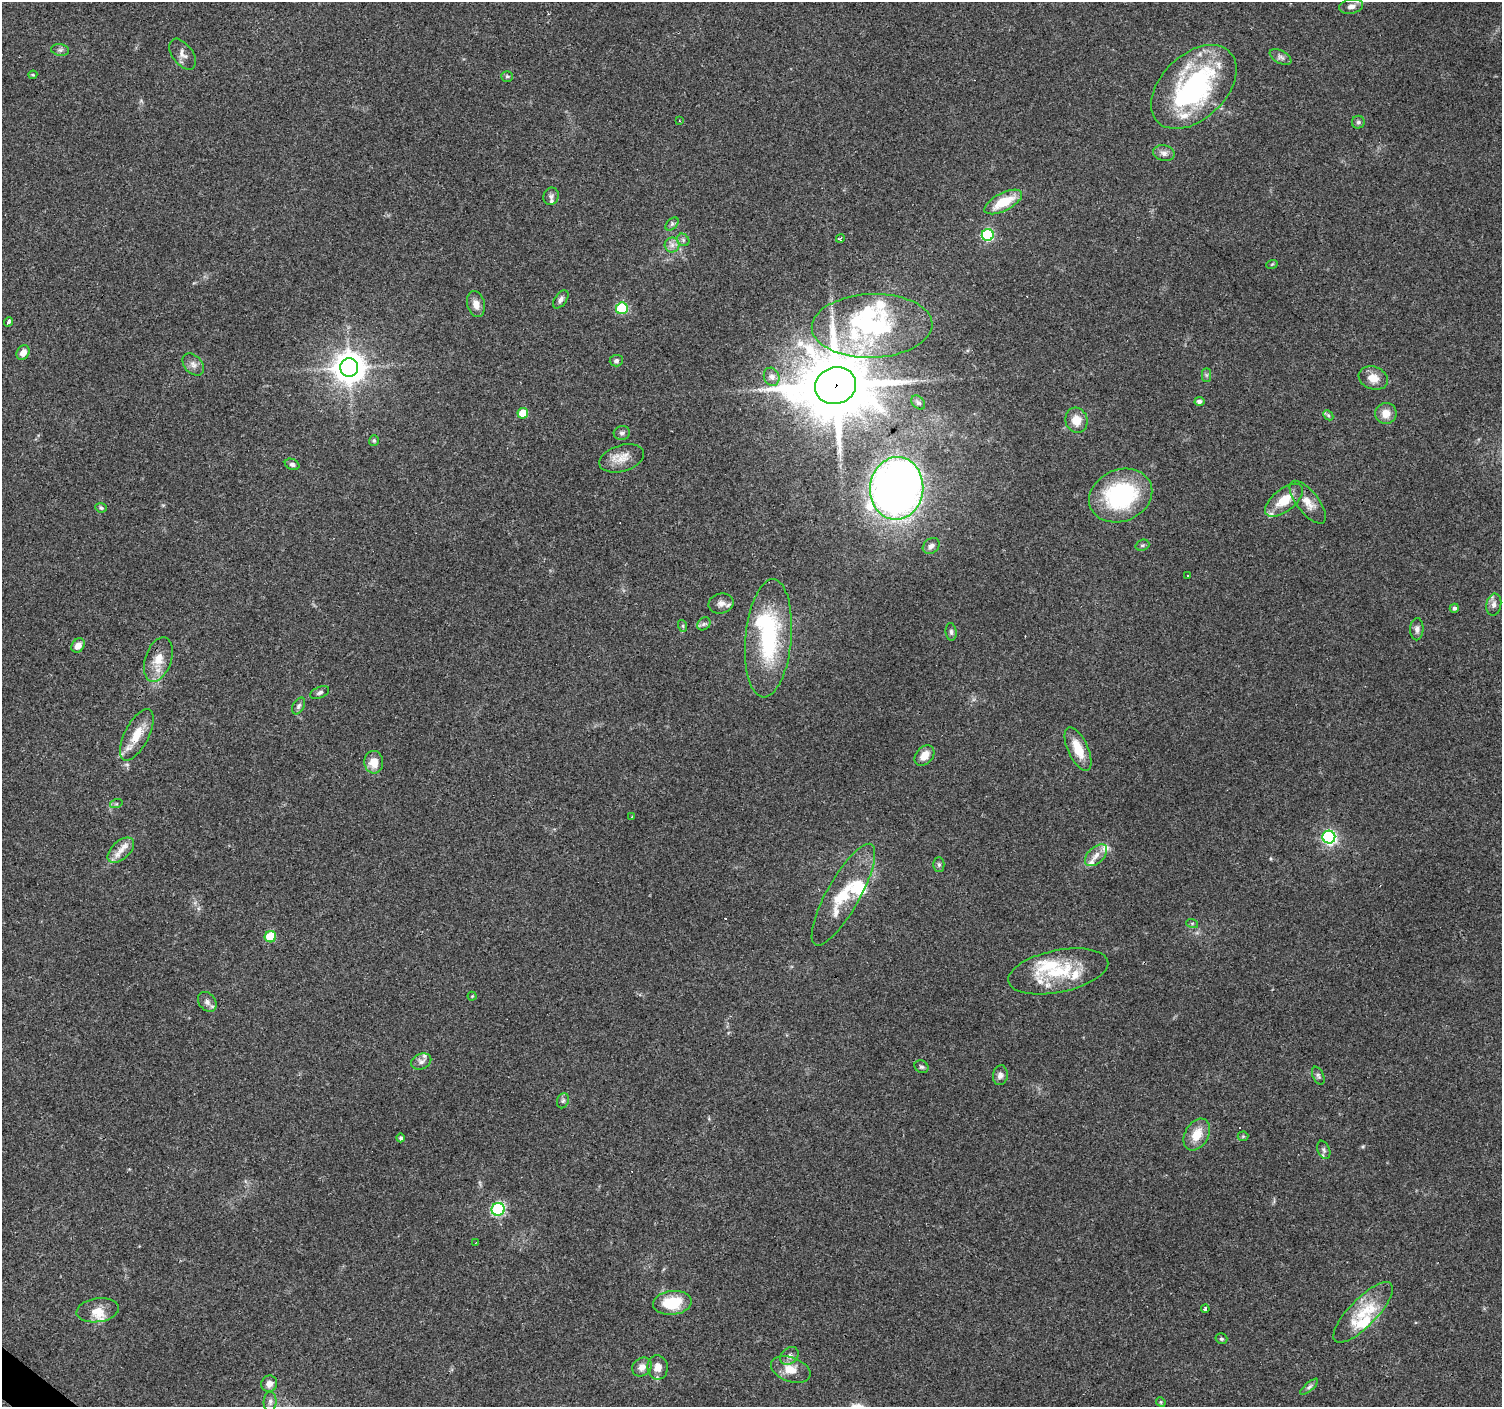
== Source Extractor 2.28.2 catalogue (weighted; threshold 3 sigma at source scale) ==
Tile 7 of 4 x 4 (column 3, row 2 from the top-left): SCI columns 2999-4498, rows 2978-4382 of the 6000 x 6021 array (HDU 1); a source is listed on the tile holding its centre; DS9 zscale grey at full resolution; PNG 1504 x 1409 px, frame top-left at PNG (2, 2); each listed source drawn as its Kron ellipse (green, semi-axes under 4 px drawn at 4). Shown black and unused: <1% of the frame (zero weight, under 3 of 4 exposures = <1% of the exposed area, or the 3 px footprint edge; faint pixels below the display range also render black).
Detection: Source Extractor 2.28.2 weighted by HDU 2 'WHT'; one run over the whole footprint, this tile lists its part. Background 0.0861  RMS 0.0052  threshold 0.0234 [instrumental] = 3 sigma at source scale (4.5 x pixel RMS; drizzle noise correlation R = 1.50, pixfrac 1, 0.0396/0.0396 arcsec/px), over >= 5 px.
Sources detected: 126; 3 inside a brighter object's white glare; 4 cosmic-ray / hot-pixel residue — neither listed nor drawn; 18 inside a brighter listed object's ellipse — not listed separately; the other 101 listed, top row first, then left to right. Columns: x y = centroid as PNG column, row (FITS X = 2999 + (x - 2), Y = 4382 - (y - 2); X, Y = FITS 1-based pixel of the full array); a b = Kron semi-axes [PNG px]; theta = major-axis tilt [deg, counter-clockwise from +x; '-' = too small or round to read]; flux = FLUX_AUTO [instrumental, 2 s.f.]
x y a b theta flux
1351 6 12 7 12 2.7
60 50 9 6 -7 1.4
182 54 17 10 -54 3.2
1281 57 12 6 -28 1.9
33 75 4 4 - 0.52
507 76 6 5 - 0.87
1194 87 50 32 44 93
679 121 3 2 - 0.54
1358 122 6 6 - 1.2
1164 153 11 7 -12 2.5
551 196 9 7 69 1.8
1003 202 20 9 27 15
672 224 8 5 46 1.1
988 235 6 6 - 44
840 238 4 3 - 1.4
683 240 7 5 -47 1.2
672 245 7 7 - 2.3
1272 264 6 3 19 0.49
561 299 10 6 54 1.8
476 304 13 8 -76 4.2
622 308 6 6 - 34
9 322 5 3 - 6.5
872 326 60 32 2 69
23 353 7 6 - 4.1
616 361 6 5 - 1.3
193 364 13 8 -48 2.9
349 368 9 9 - 870
1206 375 7 4 -90 1
772 377 9 7 -66 2.2
1373 378 15 11 -20 5.8
835 386 21 18 16 4800
1199 402 5 4 - 1.7
918 403 8 5 -47 1.1
523 413 5 5 - 11
1386 413 10 10 - 5.6
1328 415 6 4 -45 0.79
1077 420 12 11 - 5.9
622 433 8 7 - 1.5
374 441 5 5 - 0.83
622 458 23 13 16 7.2
292 464 7 5 -25 1.2
897 488 31 26 84 520
1121 496 32 26 23 57
1284 500 23 11 38 11
1308 502 26 11 -52 6.7
101 508 6 4 -26 0.96
1142 545 7 5 20 0.97
931 546 9 7 40 2.3
1188 576 2 2 - 0.5
721 603 12 10 13 3
1494 605 11 7 80 2.5
1454 608 4 4 - 1.3
704 624 7 6 - 1.4
683 626 6 4 -72 0.68
1417 629 11 6 88 2.1
951 632 9 5 -83 1.3
768 638 59 23 85 55
78 645 7 6 - 4.1
158 659 23 13 72 9.2
320 693 10 5 24 1.4
299 706 9 5 61 1.4
137 735 28 12 62 11
1078 749 23 10 -65 12
924 756 11 8 47 5.5
374 762 11 9 -86 7.4
116 804 6 4 18 0.8
632 817 3 2 - 0.78
1329 837 6 6 - 100
121 850 16 9 43 5.3
1096 855 13 8 44 4
939 865 7 5 -90 1.1
843 895 57 16 61 23
1192 923 6 4 -18 0.68
270 937 6 5 - 22
1058 971 51 21 11 28
472 996 4 4 - 0.51
207 1002 11 8 -53 2.4
421 1061 10 7 23 2.4
921 1067 7 6 - 1.2
1000 1075 10 7 81 2.4
1318 1076 9 5 -64 1.3
563 1101 8 6 68 1.2
1197 1135 17 11 60 9.2
1243 1136 5 5 - 0.59
401 1138 4 4 - 0.99
1324 1150 10 6 -68 1.6
498 1209 6 6 - 67
476 1243 3 2 - 0.47
672 1303 19 12 6 19
1205 1309 4 3 - 2.6
98 1310 21 12 8 6.4
1363 1312 40 14 46 18
1221 1339 6 5 - 0.94
789 1356 10 7 41 2.6
642 1367 10 9 - 3.6
658 1367 12 10 -84 4.8
791 1370 21 12 -20 8.1
269 1384 8 8 - 3
1309 1387 11 4 41 1.4
270 1402 10 6 89 1.8
1161 1402 5 4 - 0.6
Overlapping masked pixels (flux is a lower limit): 1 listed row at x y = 835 386